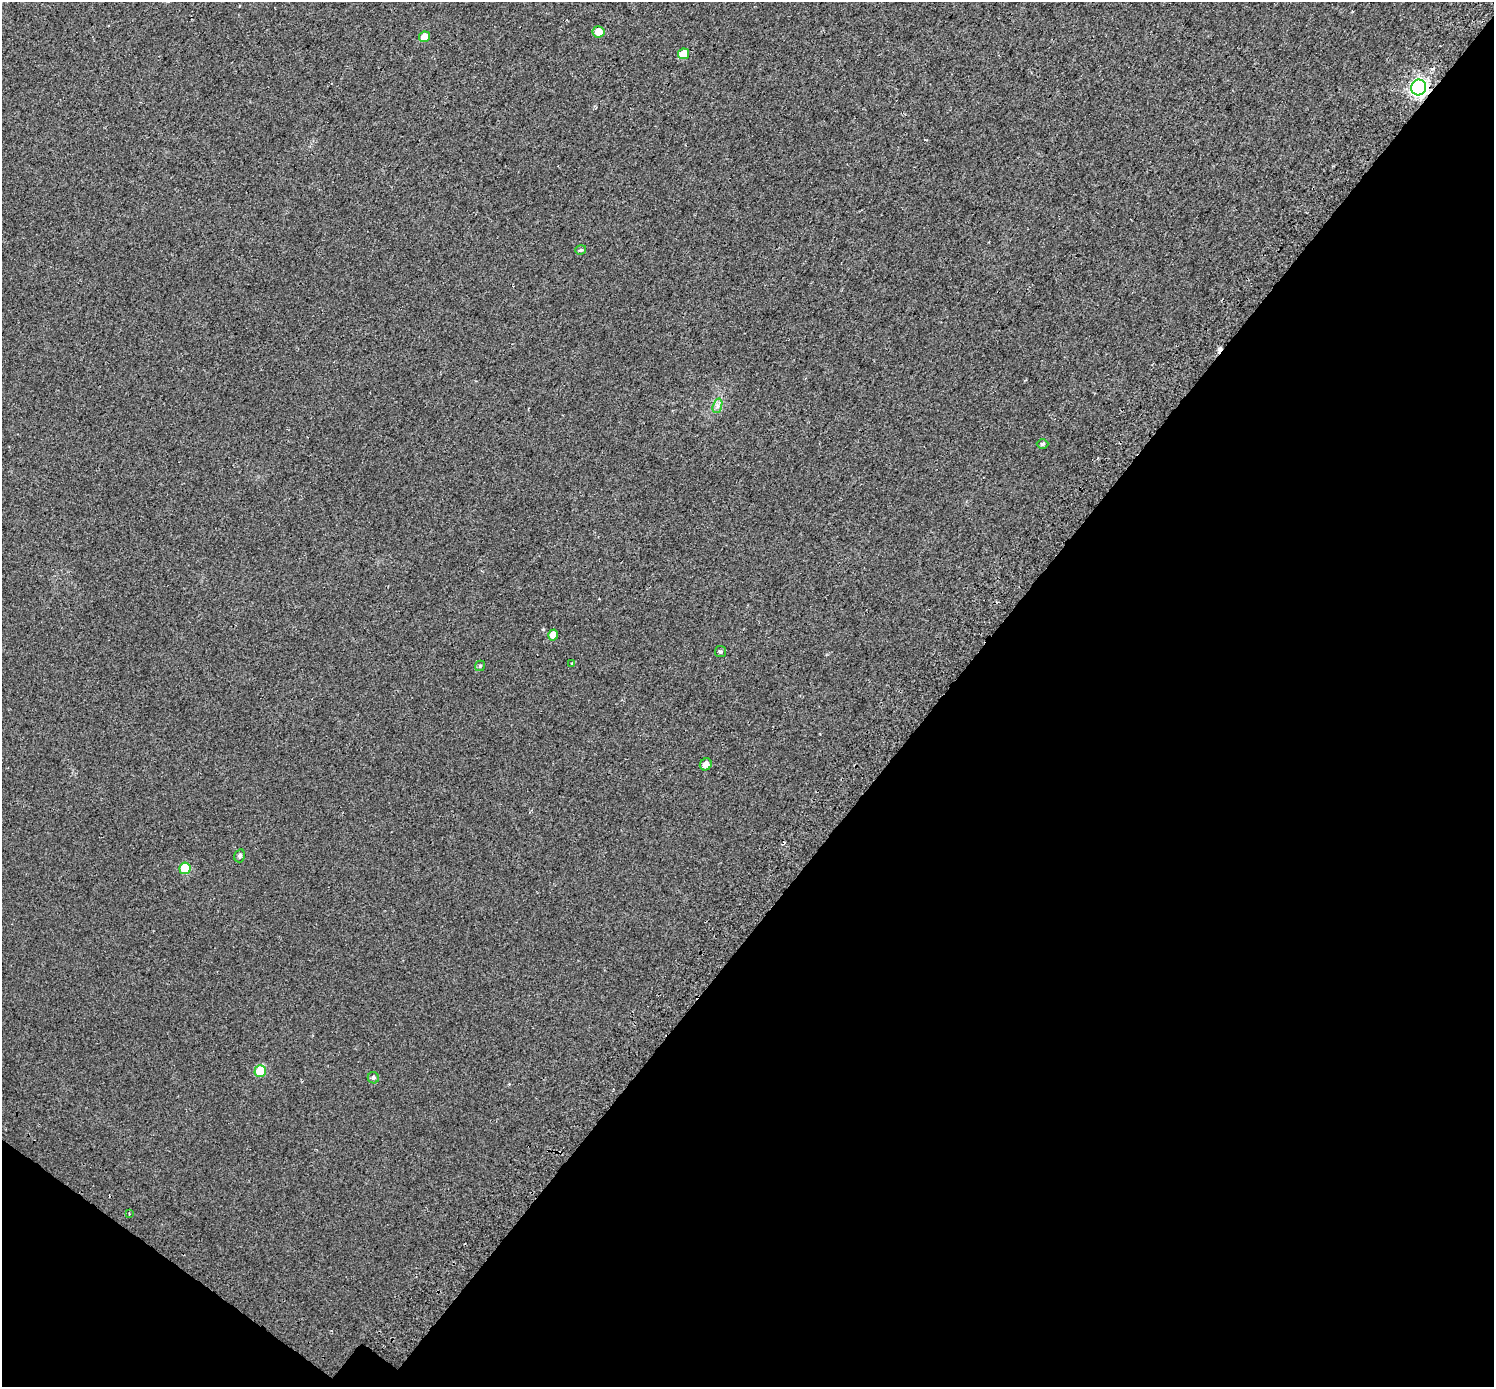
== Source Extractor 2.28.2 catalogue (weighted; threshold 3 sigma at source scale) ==
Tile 15 of 4 x 4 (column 3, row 4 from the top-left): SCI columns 3046-4537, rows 266-1650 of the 6097 x 6135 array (HDU 1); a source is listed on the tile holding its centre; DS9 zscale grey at full resolution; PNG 1496 x 1389 px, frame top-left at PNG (2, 2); each listed source drawn as its Kron ellipse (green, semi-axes under 4 px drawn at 4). Shown black and unused: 39% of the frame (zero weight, under 2 of 3 exposures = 4% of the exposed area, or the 3 px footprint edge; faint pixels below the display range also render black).
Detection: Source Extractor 2.28.2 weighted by HDU 2 'WHT'; one run over the whole footprint, this tile lists its part. Background 0.0241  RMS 0.01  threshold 0.0453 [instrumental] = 3 sigma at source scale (4.5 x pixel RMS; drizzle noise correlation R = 1.50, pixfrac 1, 0.0396/0.0396 arcsec/px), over >= 5 px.
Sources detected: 19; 2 cosmic-ray / hot-pixel residue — neither listed nor drawn; the other 17 listed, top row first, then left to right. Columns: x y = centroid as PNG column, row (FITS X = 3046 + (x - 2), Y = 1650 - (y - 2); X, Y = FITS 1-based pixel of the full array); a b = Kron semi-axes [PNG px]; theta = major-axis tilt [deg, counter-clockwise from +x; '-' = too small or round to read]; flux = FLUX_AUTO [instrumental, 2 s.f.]
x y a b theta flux
598 32 6 5 - 11
424 37 5 5 - 11
683 54 5 5 - 13
1419 87 8 7 - 370
581 250 5 4 - 1.5
717 406 7 4 72 2.9
1042 444 6 4 0 1.7
553 635 5 5 - 7.9
720 652 5 5 - 1.6
572 663 2 2 - 0.91
480 666 5 5 - 1.4
706 764 6 5 - 5.2
240 856 6 5 - 2.3
185 868 5 5 - 31
260 1071 6 5 - 29
373 1078 6 5 - 2.4
129 1214 3 3 - 0.93
Overlapping masked pixels (flux is a lower limit): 1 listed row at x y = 1419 87